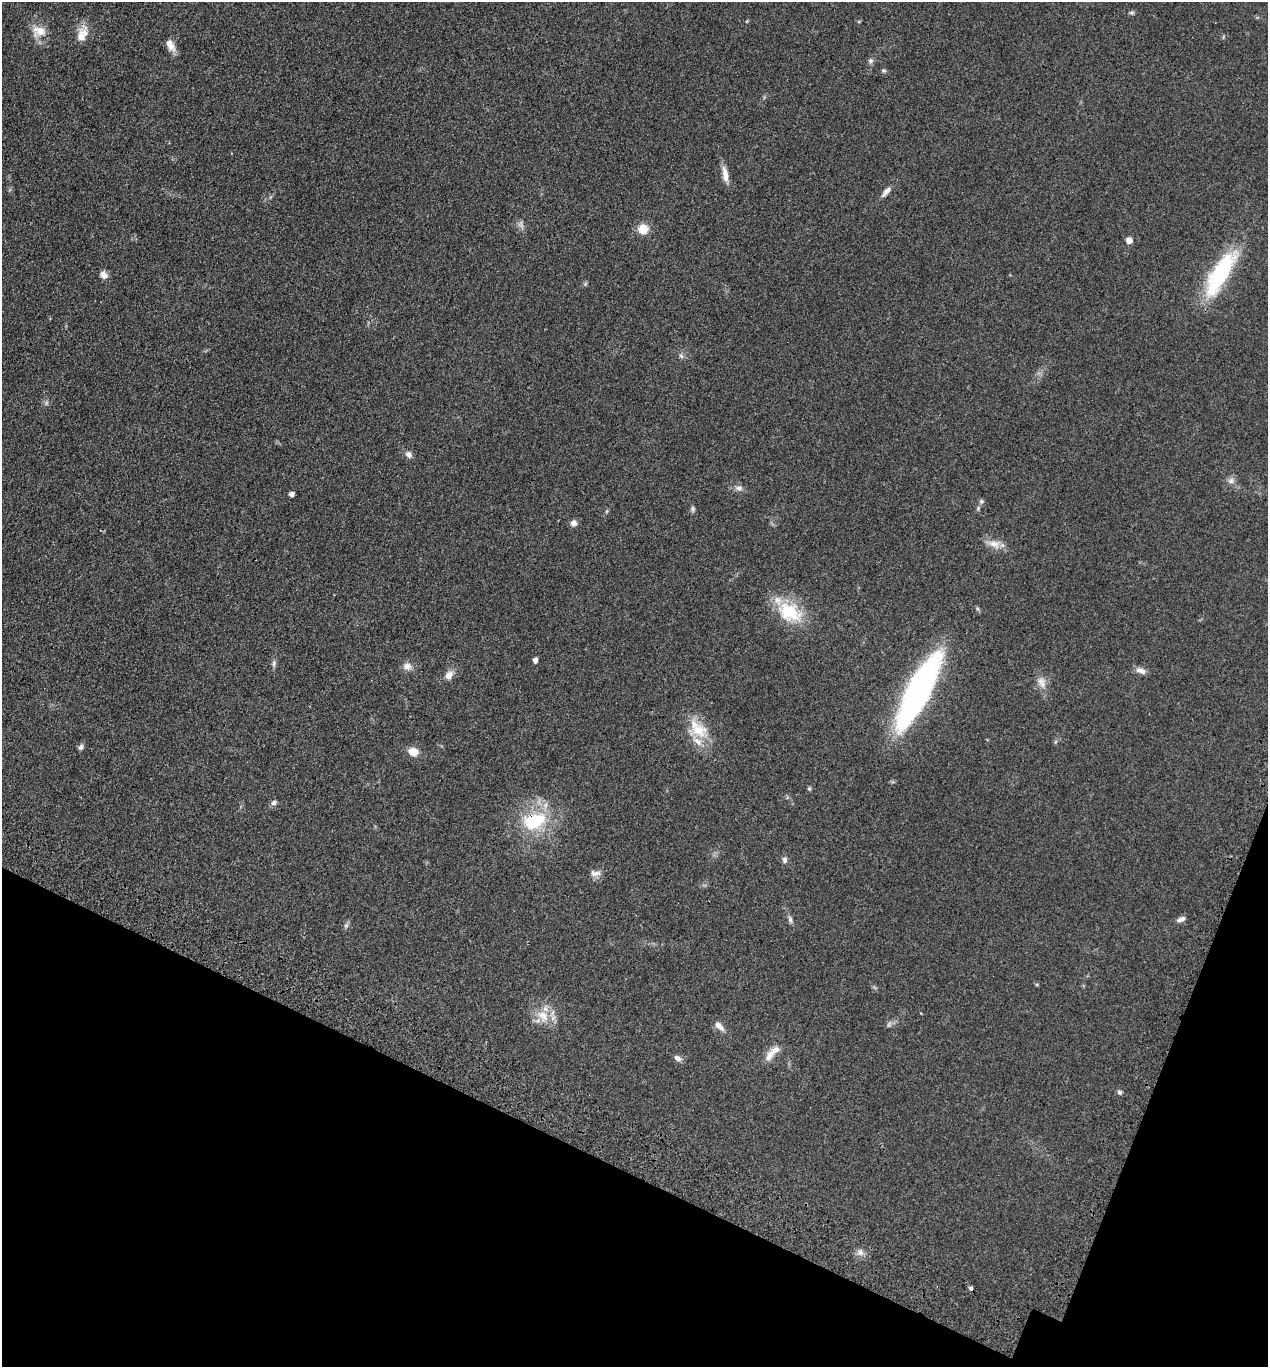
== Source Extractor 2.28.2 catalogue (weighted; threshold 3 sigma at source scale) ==
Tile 15 of 4 x 4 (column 3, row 4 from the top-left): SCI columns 2926-4191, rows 138-1502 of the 5716 x 5734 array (HDU 1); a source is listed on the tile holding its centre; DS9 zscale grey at full resolution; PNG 1270 x 1369 px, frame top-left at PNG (2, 2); no overlay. Shown black and unused: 19% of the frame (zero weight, under 3 of 4 exposures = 9% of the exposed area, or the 3 px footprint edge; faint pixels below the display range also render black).
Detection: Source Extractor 2.28.2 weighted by HDU 2 'WHT'; one run over the whole footprint, this tile lists its part. Background 0.129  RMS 0.0074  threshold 0.0334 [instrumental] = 3 sigma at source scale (4.5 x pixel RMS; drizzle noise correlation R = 1.50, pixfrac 1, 0.05/0.05 arcsec/px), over >= 5 px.
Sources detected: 52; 1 too faint to see at this stretch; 1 cosmic-ray / hot-pixel residue — not listed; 2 inside a brighter listed object's ellipse — not listed separately; the other 48 listed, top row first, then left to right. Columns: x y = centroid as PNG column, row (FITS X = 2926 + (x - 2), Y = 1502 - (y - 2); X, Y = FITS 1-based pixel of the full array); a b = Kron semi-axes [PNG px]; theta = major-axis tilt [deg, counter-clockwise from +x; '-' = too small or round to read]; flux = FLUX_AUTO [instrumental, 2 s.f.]
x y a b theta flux
1132 12 7 4 1 1.2
39 31 19 14 -6 9.9
81 36 23 12 74 9.4
170 45 17 9 -62 6.2
870 61 7 6 - 1.7
883 70 6 5 - 1.1
725 174 22 7 -79 6.3
886 191 16 6 46 3.9
643 229 10 9 - 12
1129 240 5 5 - 6.6
104 275 10 8 -68 3.7
1220 275 51 17 59 68
681 356 8 5 -62 1.7
408 455 9 7 -45 2.9
1231 481 9 7 56 2.8
739 488 9 8 - 2.9
292 494 4 4 - 3.2
981 501 6 6 - 1.6
692 509 8 5 85 1.5
573 523 8 7 - 3.2
994 544 19 10 -21 7.3
978 609 6 4 -70 1
789 612 33 23 -28 33
535 660 5 4 - 3.5
274 663 9 6 71 2
407 666 11 9 -10 4.4
1141 671 14 7 -17 3.9
449 675 11 9 60 4.9
1041 682 17 9 -66 5.9
918 691 59 16 63 280
698 730 27 19 -19 20
81 747 7 6 - 1.9
413 752 12 9 -19 7.4
809 789 5 5 - 0.96
274 803 7 6 - 2
534 821 33 21 20 41
785 860 8 6 -89 2.1
595 873 14 7 -1 3.8
790 919 10 5 -76 2
1181 919 11 6 21 3.1
346 925 7 4 18 1.2
543 1016 20 13 -42 13
889 1024 9 4 60 1.4
719 1026 15 7 -43 4.4
772 1053 29 9 48 7.9
677 1058 10 6 -32 2.9
1120 1092 6 6 - 1.6
860 1252 9 7 -59 3.1
Overlapping masked pixels (flux is a lower limit): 1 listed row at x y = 534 821